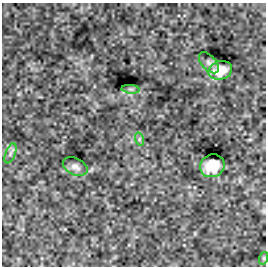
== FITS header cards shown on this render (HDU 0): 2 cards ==
NAXIS1  =                  264
NAXIS2  =                  264

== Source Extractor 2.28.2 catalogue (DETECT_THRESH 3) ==
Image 264 x 264 px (HDU 0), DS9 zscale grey, 1 PNG px = 1 image px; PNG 268 x 268 px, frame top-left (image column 1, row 264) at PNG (2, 3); each listed source drawn as its Kron ellipse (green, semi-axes under 4 px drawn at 4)
Background 1.08e-33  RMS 1.4e-32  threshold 4.27e-32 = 3 sigma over >= 5 px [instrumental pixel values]
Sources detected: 8; all 8 listed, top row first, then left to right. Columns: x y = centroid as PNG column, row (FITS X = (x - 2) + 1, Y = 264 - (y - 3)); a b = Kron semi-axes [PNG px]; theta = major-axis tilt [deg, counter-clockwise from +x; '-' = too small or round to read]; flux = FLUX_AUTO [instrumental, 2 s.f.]
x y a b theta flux
209 63 13 7 -47 3.3e-30
220 70 12 9 16 1.0e-29
131 89 9 3 -5 1.9e-30
139 139 7 4 -73 1.8e-30
10 153 10 5 68 3.2e-30
212 166 12 11 - 1.5e-29
75 167 13 8 -26 5.2e-30
264 258 6 4 72 1.2e-30